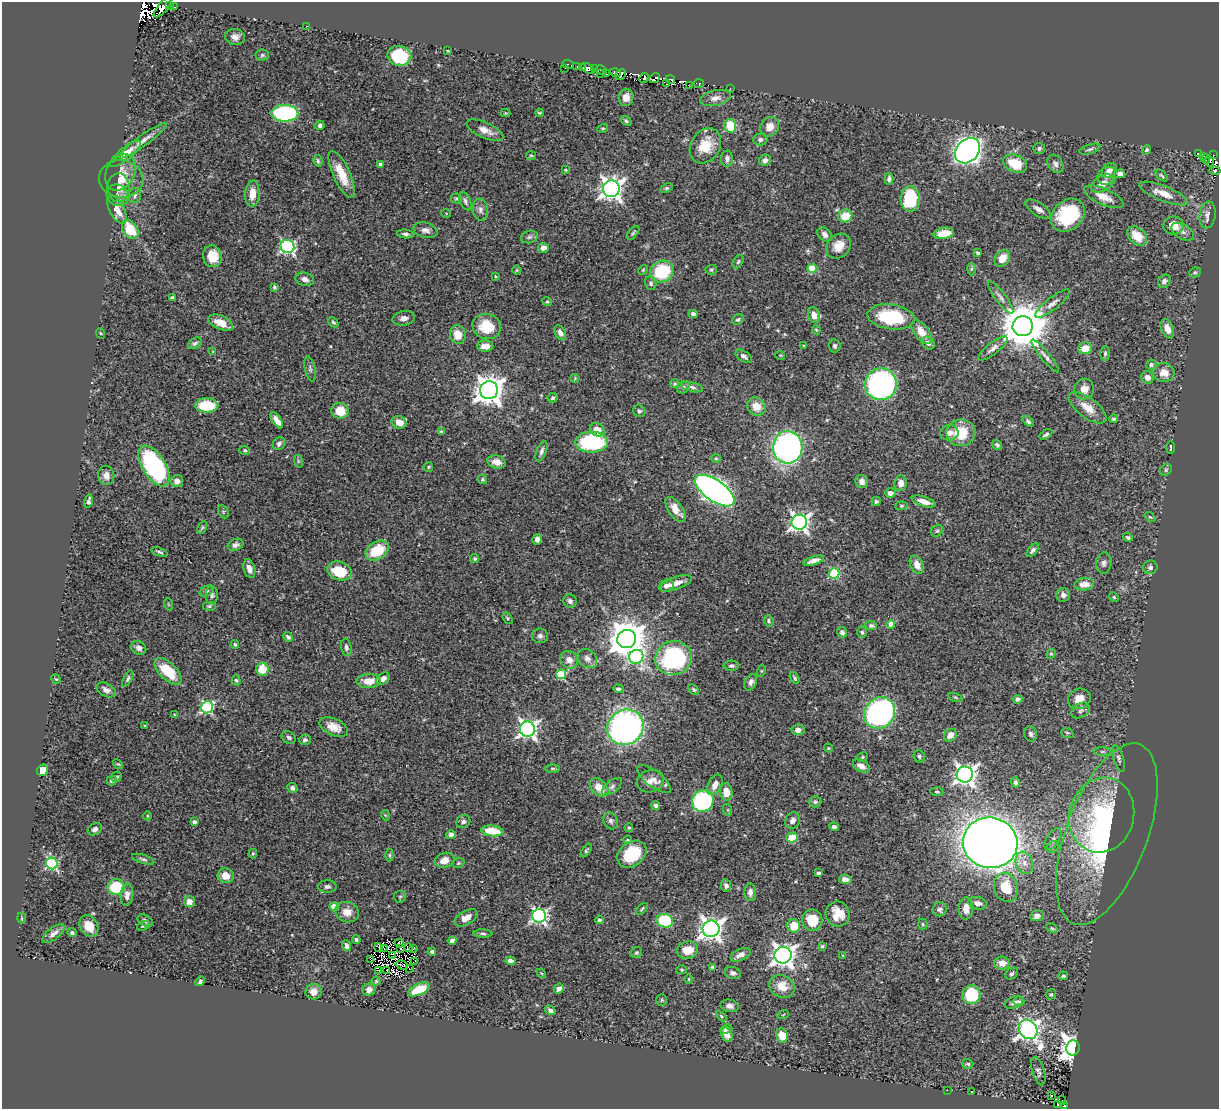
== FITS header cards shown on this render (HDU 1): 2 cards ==
NAXIS1  =                 1217
NAXIS2  =                 1107

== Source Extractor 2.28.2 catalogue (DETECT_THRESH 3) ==
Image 1217 x 1107 px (HDU 1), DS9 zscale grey, 1 PNG px = 1 image px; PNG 1221 x 1111 px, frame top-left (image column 1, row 1107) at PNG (2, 2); each listed source drawn as its Kron ellipse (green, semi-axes under 4 px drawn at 4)
Background 0.66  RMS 0.022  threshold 0.0655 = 3 sigma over >= 5 px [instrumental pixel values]
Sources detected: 439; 16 with non-positive FLUX_AUTO (blend fragments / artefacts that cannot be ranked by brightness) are neither listed nor drawn; the other 423 listed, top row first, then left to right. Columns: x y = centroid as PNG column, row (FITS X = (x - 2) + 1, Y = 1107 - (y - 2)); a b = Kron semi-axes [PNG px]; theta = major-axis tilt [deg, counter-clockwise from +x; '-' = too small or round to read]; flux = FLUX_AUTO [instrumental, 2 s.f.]
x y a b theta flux
169 6 2 2 - 1.3
163 7 13 5 49 95
174 7 3 2 - 6.8
306 26 3 2 - 1.2
235 37 10 8 -11 8.2
448 51 3 2 - 0.94
262 55 6 5 - 2.7
399 56 12 10 -9 84
568 64 6 3 -21 26
577 67 2 2 - 0.78
565 68 3 2 - 5
583 68 3 2 - 5.5
588 68 7 4 -36 30
595 68 3 2 - 6.1
601 70 5 3 - 30
615 73 6 3 -18 11
600 74 2 2 - 2.4
606 74 3 2 - 1.8
621 75 6 4 46 26
644 78 5 2 - 31
655 78 6 2 38 22
671 79 4 3 - 23
699 83 5 3 - 32
666 84 3 2 - 1.1
689 86 2 2 - 4.5
730 88 2 2 - 1
626 98 8 7 - 11
715 98 16 7 11 9.3
285 113 13 8 -2 200
505 113 5 4 - 1.6
539 113 4 3 - 1.5
626 121 6 4 -37 2.2
320 125 4 4 - 4
730 126 7 5 -77 44
770 127 10 9 - 14
603 128 5 3 - 1.4
485 130 20 7 -24 13
760 139 7 6 - 4.7
143 141 29 5 36 13
705 146 19 14 58 39
1039 148 6 5 - 3.2
1090 149 11 4 18 3.7
1147 150 5 4 - 2.4
968 151 14 11 45 950
1199 153 3 2 - 2.6
125 154 19 6 39 19
531 155 5 4 - 1.8
1213 155 2 2 - 1.8
1204 156 3 2 - 1.7
727 159 8 6 87 5.7
1206 159 5 2 - 8.7
765 160 6 5 - 6.4
318 161 6 4 -79 2.9
1209 161 5 2 - 28
380 164 4 4 - 2.4
1015 164 12 8 -23 45
1055 164 10 7 -58 5.6
566 170 3 3 - 1.4
1109 170 8 7 - 7.1
1215 171 5 3 - 3.6
121 173 19 14 61 16
342 174 25 8 -66 29
1120 174 5 4 - 5.8
1107 176 10 8 40 6.9
1162 176 7 3 -45 2.2
121 179 22 18 -5 27
889 179 6 4 88 4
1103 183 13 7 28 13
119 188 14 11 -88 10
667 188 6 4 25 2.4
611 189 8 8 - 1000
1164 193 26 7 -21 20
252 194 13 7 86 17
118 195 11 10 - 8.3
135 195 7 6 - 4.6
1104 197 21 8 -24 19
457 198 5 5 - 2.4
910 199 12 9 87 85
465 201 9 5 -68 4.1
1038 209 14 6 -33 7.9
117 210 15 7 -62 17
480 210 11 7 -83 6.9
446 213 5 3 - 1.1
1068 215 18 14 42 100
1208 215 13 8 81 8.2
845 216 7 6 - 32
1174 226 10 9 - 23
130 230 10 7 -56 47
425 230 12 7 -14 6.8
1183 232 12 7 -31 6.5
633 233 8 3 49 2
944 233 10 5 10 26
405 234 8 4 -7 3.3
825 234 8 6 -47 7.2
1137 236 11 8 -42 28
529 237 8 6 16 4.1
839 246 13 11 44 19
287 247 7 6 - 280
543 248 5 5 - 8.3
978 253 4 3 - 2.7
212 256 11 9 -76 31
1002 258 9 7 54 17
738 262 7 4 62 2.7
812 268 5 4 - 50
971 269 6 4 89 2.1
516 270 5 3 - 1.5
643 270 5 4 - 1.6
711 270 6 5 - 2.1
662 271 12 10 27 76
1195 273 6 5 - 2.4
496 276 4 4 - 1.7
305 279 9 6 -16 7.5
1164 281 7 5 53 5
651 283 7 5 -77 3.6
274 287 4 3 - 2.8
1000 297 20 5 -53 7.1
173 298 4 3 - 2.6
547 302 5 4 - 1.9
1052 303 21 6 38 9.1
693 314 4 4 - 4
814 315 8 6 -73 11
891 317 24 12 -7 81
404 318 11 7 11 7.2
738 320 6 5 - 2.7
333 322 6 3 -45 2.3
221 323 13 6 -23 20
487 326 14 12 -15 40
1023 326 10 10 - 6400
1167 329 10 6 -67 12
816 330 5 3 - 1.7
922 332 14 7 -52 21
100 333 5 3 - 1.4
560 333 8 5 -63 7
458 335 9 8 - 20
195 343 7 5 31 3.7
928 343 7 5 -38 6
485 346 8 5 -1 12
804 346 3 3 - 1.6
834 346 7 6 - 4.2
993 348 18 6 38 7.8
1085 348 7 6 - 20
213 352 3 3 - 1.7
1105 353 7 5 89 2.7
780 355 5 3 - 1.1
744 356 9 5 -32 5.6
1045 356 21 4 -51 6.4
1151 365 5 5 - 5.1
310 369 13 5 -78 3.9
1164 373 11 9 -8 15
1148 377 6 6 - 8.2
575 378 4 4 - 1.4
675 384 4 4 - 1.7
881 384 16 15 - 330
683 387 7 5 50 3
692 387 11 5 -13 4.7
1084 389 10 10 - 12
489 390 9 9 - 1900
553 398 5 4 - 2.9
207 405 11 7 1 50
756 406 10 8 -41 19
1088 408 22 10 -37 20
340 411 9 8 - 32
639 411 6 6 - 3.2
1114 419 4 4 - 3.1
277 420 9 4 -54 10
1028 421 6 4 -40 3
399 422 7 6 - 18
597 430 7 6 - 15
441 432 4 3 - 2.4
949 433 9 7 8 8.2
961 433 14 13 - 42
1046 434 7 4 31 3.4
592 442 16 10 1 130
279 444 7 5 46 4.5
997 445 5 4 - 2.7
788 447 16 15 - 460
1171 447 7 2 90 1.6
245 450 5 4 - 2.4
542 451 11 5 69 4.4
716 458 5 4 - 1.7
298 461 6 4 -73 1.8
496 462 9 6 -14 9.9
154 466 23 11 -58 230
428 467 5 4 - 1.8
1166 470 6 5 - 2.5
106 475 9 8 - 9.7
482 479 5 4 - 1.8
177 481 6 6 - 7.8
862 482 7 6 - 7.4
901 483 8 6 84 11
715 491 23 10 -35 1000
890 493 5 4 - 7.9
88 501 7 4 78 4.6
876 501 4 4 - 2.6
924 501 12 5 -17 13
901 506 6 4 6 1.8
675 509 14 7 -55 16
223 512 7 5 -62 2.4
1150 517 6 3 -42 1.6
799 522 7 7 - 620
202 528 7 3 62 1.9
937 531 6 5 - 2.5
1128 537 5 4 - 2.9
537 539 5 4 - 7.6
235 545 8 5 22 5.1
1033 550 8 4 51 4.7
377 551 12 8 33 49
160 552 8 4 -19 3.3
475 559 4 4 - 2
814 561 11 4 18 10
1104 563 10 8 84 6.1
917 565 10 6 -63 12
1150 567 7 7 - 3.9
249 569 9 5 -74 9.2
339 571 12 9 -19 45
834 573 5 5 - 110
675 583 17 6 20 15
1084 584 10 6 6 16
667 586 7 6 - 8.8
207 591 7 5 29 3
212 595 9 6 89 4.1
1063 595 7 6 - 6
1114 597 5 4 - 1.9
570 601 7 6 - 4.7
168 604 6 4 -71 1.7
209 606 7 5 0 2.7
508 618 6 4 -52 2.1
769 621 6 4 -71 2.9
891 624 4 4 - 18
871 626 6 4 -3 3.5
842 632 5 5 - 5.1
862 632 6 5 - 2.4
540 636 8 7 - 4.3
288 637 5 4 - 3
627 639 9 9 - 3800
235 644 4 4 - 2.2
346 647 9 5 -80 4.2
139 648 8 6 -33 6.4
1051 654 5 4 - 2.1
636 657 7 6 - 210
587 658 11 8 -41 7.7
673 658 18 17 - 170
569 660 9 8 - 10
731 666 8 5 -1 3.4
262 669 7 6 - 32
168 671 17 8 -44 54
761 671 6 3 71 1.7
561 674 5 5 - 69
794 678 6 4 -54 2.6
56 679 5 4 - 1.7
128 679 9 4 63 3
383 679 7 5 35 8.3
236 680 5 4 - 2.3
369 681 12 7 3 20
751 682 9 5 64 5.5
618 689 5 4 - 3
694 689 6 4 -50 2.4
106 690 10 6 -28 8.1
955 697 7 3 -19 1.9
1018 699 5 4 - 4.5
1079 699 11 10 - 17
207 707 6 6 - 190
1081 711 10 7 32 5.6
879 713 16 15 - 440
174 715 4 3 - 1.5
145 726 3 2 - 1.1
334 727 15 8 -25 17
625 727 19 17 35 500
528 729 7 7 - 580
798 730 6 5 - 5.9
1067 733 6 4 -21 2.4
1031 734 8 6 -72 4.2
950 735 7 5 44 11
289 737 7 6 - 3.6
305 740 6 5 - 3.7
828 748 4 4 - 1.2
1102 752 8 4 0 2.9
919 756 6 5 - 2.9
862 757 6 4 24 2.3
1119 759 13 5 -73 4.7
118 764 5 3 - 1.6
861 766 9 6 -29 11
553 768 7 3 0 2.2
42 770 6 5 - 23
965 774 8 8 - 780
116 777 5 4 - 2.2
654 779 20 8 -38 10
112 780 5 4 - 3.2
650 781 14 11 19 12
1015 782 5 4 - 4.1
715 785 11 6 63 13
599 787 10 7 -44 21
612 787 11 6 38 5.3
292 788 5 4 - 5.1
726 792 9 6 -84 20
937 792 6 3 -4 1.6
703 801 11 10 - 160
815 802 6 5 - 2.8
656 806 4 3 - 2.8
728 810 6 4 -71 2.2
385 815 5 3 - 1.2
1102 815 38 32 74 170
147 816 4 3 - 1.4
611 821 9 6 -60 4.6
793 821 8 7 - 6.8
194 822 4 3 - 4.8
463 822 7 6 - 4.3
834 827 4 4 - 4.3
629 828 4 3 - 1.7
95 829 7 5 32 5.6
492 831 11 5 -7 38
1107 834 96 40 69 310
451 835 5 4 - 5.5
792 838 6 5 - 38
1053 839 12 6 57 5.5
628 840 4 3 - 1.5
990 843 27 25 -12 2400
1053 847 6 5 - 2.9
586 850 8 4 54 2.4
253 854 5 4 - 1.7
632 854 16 12 37 63
390 855 6 4 -89 2.2
143 859 11 4 -18 3.6
444 860 10 7 18 15
52 863 6 5 - 170
458 863 6 4 22 2.2
1024 863 11 8 -68 12
818 873 3 3 - 2.8
226 876 8 7 - 15
845 879 6 5 - 7.4
726 885 6 5 - 3.9
116 887 8 8 - 54
327 887 9 6 0 5.2
1006 887 15 12 -72 35
750 892 9 6 89 6.9
127 895 11 6 85 10
400 897 6 5 - 2.3
189 902 5 5 - 11
977 903 9 6 -13 8.1
334 907 4 4 - 26
966 908 11 7 87 11
642 909 7 3 46 1.8
940 909 7 7 - 4.4
347 912 12 10 -18 14
838 914 12 11 - 25
539 916 7 7 - 340
1037 916 7 5 15 7.8
22 918 5 2 - 1.3
466 918 12 7 29 13
599 920 4 4 - 3.2
812 920 10 10 - 38
145 921 8 5 -28 4.6
665 921 8 7 - 85
923 924 5 5 - 2.1
89 926 11 8 -57 22
143 926 6 3 25 2
794 926 7 6 - 36
1052 928 6 4 -29 2
711 929 8 8 - 1100
53 933 13 5 38 8.4
72 933 5 4 - 2.8
483 934 9 3 -1 2.8
356 940 4 4 - 2.5
452 941 4 4 - 4.9
399 943 4 3 - 0.13
347 946 5 4 - 7.1
822 946 3 3 - 1.6
379 948 5 2 - 2.1
400 948 3 2 - 2.2
408 948 3 2 - 0.88
385 949 3 2 - 0.82
413 949 4 2 - 2.6
687 950 10 8 13 23
432 952 4 4 - 2.9
636 953 6 5 - 2.5
740 955 11 5 23 8.7
783 955 8 8 - 1000
393 956 4 2 - 1.4
843 956 4 3 - 1.3
370 959 2 2 - 1400
415 961 3 2 - 7.9
510 961 5 4 - 6.3
1002 963 7 6 - 14
402 965 6 2 -17 1.2
712 967 4 3 - 2
409 969 2 2 - 0.84
378 970 2 2 - 940
387 970 3 2 - 1.7
682 970 5 4 - 1.9
541 973 5 3 - 1.4
733 973 8 6 -17 4.5
1012 974 7 5 38 3
1063 976 5 4 - 2.2
689 979 5 3 - 1.4
200 981 5 4 - 2.6
376 981 4 4 - 1.6
782 987 13 11 -31 21
419 989 11 5 25 41
559 989 5 4 - 7.1
369 990 6 6 - 9.7
314 992 8 7 - 14
1051 994 5 5 - 2
972 995 9 9 - 76
662 1000 6 5 - 2
1019 1001 5 4 - 2.8
1014 1002 10 5 23 5.6
730 1006 9 6 -12 6.5
550 1010 6 4 -31 4.1
783 1015 6 3 20 1.4
721 1016 6 3 -46 1.9
726 1029 6 4 20 4.3
1028 1029 10 8 -53 770
727 1035 7 5 -67 10
782 1036 7 6 - 19
1073 1048 7 6 - 1400
968 1064 5 5 - 2.8
1038 1071 14 6 -73 5.2
947 1090 2 2 - 8.6
972 1092 3 2 - 1.1
1051 1095 3 3 - 3.3
1062 1101 4 2 - 2.4
1058 1105 3 2 - 0.097
1064 1106 3 2 - 23
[16 non-positive-flux detections neither listed nor drawn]